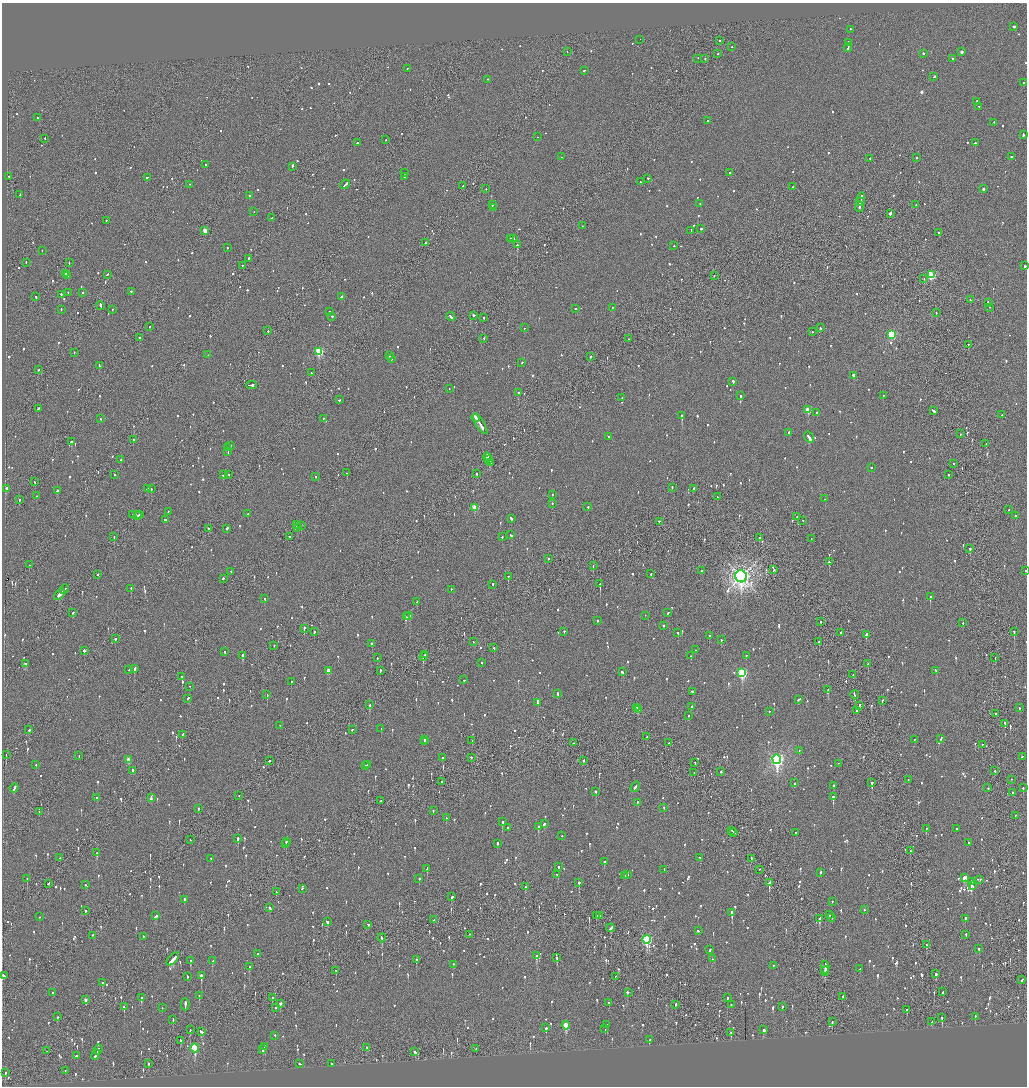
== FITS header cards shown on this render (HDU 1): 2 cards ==
NAXIS1  =                 2050
NAXIS2  =                 2168

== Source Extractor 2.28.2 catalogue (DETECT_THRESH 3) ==
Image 2050 x 2168 px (HDU 1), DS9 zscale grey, zoomed out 1/2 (1 PNG px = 2 x 2 image px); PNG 1029 x 1088 px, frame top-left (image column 2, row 2168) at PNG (2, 3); each listed source drawn as its Kron ellipse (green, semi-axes under 4 px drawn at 4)
Background -0.0806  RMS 0.067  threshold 0.201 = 3 sigma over >= 5 px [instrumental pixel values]
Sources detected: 1509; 71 cannot appear on this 1/2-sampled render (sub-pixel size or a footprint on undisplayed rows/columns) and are neither listed nor drawn; of the other 1438, the 500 brightest by FLUX_AUTO listed and drawn (938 fainter detections omitted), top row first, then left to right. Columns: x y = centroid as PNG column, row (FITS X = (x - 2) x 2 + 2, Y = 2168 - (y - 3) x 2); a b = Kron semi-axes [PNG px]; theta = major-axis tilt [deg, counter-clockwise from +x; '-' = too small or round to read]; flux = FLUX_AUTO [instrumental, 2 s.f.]
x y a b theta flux
1014 27 2 2 - 230
851 30 2 2 - 59
640 40 2 1 - 100
719 41 2 2 - 190
848 43 2 2 - 210
732 47 2 2 - 61
848 48 4 2 - 220
567 52 2 1 - 56
961 52 2 2 - 62
718 54 2 2 - 74
923 54 2 2 - 140
698 59 2 1 - 160
705 59 2 1 - 110
952 59 2 2 - 160
407 69 2 2 - 71
584 71 2 2 - 59
934 77 2 2 - 100
487 80 2 2 - 74
1024 83 2 2 - 52
977 102 2 2 - 120
979 107 2 1 - 57
37 118 2 2 - 75
708 121 2 2 - 52
994 123 3 2 - 81
1023 135 3 2 - 150
537 137 2 1 - 58
45 139 2 2 - 76
386 140 2 2 - 70
357 143 2 2 - 200
975 143 2 2 - 300
562 157 2 1 - 110
1011 157 2 2 - 80
916 158 2 2 - 97
870 159 2 2 - 99
206 165 2 2 - 78
292 167 3 2 - 150
404 173 2 2 - 270
729 173 2 2 - 190
9 177 2 1 - 77
404 177 2 2 - 65
148 178 3 1 - 140
648 179 2 2 - 73
640 182 2 2 - 70
189 185 2 1 - 100
345 185 5 2 - 240
463 186 2 1 - 70
792 187 2 2 - 64
486 189 2 1 - 100
983 189 2 2 - 280
20 195 2 2 - 230
250 196 2 2 - 220
861 200 7 2 79 310
860 202 3 1 - 130
700 204 2 2 - 81
493 205 3 2 - 60
916 205 2 1 - 88
859 207 5 2 - 200
493 208 2 2 - 110
254 212 2 2 - 120
890 214 2 2 - 550
271 218 2 1 - 60
106 221 2 2 - 62
582 226 2 2 - 71
700 229 3 2 - 130
205 231 3 2 - 200
691 231 2 2 - 190
939 233 2 2 - 76
510 239 2 2 - 130
513 239 2 2 - 120
425 243 2 1 - 85
517 245 2 2 - 250
674 246 2 2 - 58
227 248 2 2 - 60
42 251 2 2 - 55
249 259 2 2 - 180
26 263 2 2 - 95
69 263 2 2 - 54
242 266 2 2 - 63
1025 266 2 2 - 210
66 274 3 2 - 160
107 275 3 1 - 65
931 275 3 3 - 840
68 276 2 2 - 67
714 276 2 1 - 78
924 279 2 1 - 56
131 292 2 2 - 100
68 293 2 2 - 58
82 293 2 2 - 54
61 295 2 2 - 130
36 297 2 2 - 61
341 297 3 2 - 110
970 300 3 2 - 89
988 303 3 2 - 82
100 306 4 2 - 150
612 308 2 2 - 62
990 308 2 2 - 110
575 309 2 2 - 110
61 310 2 2 - 55
112 310 2 2 - 63
329 312 2 1 - 71
936 313 2 1 - 140
474 316 3 2 - 99
332 317 2 2 - 72
451 317 5 2 - 190
484 318 2 1 - 89
149 327 2 2 - 58
524 328 2 2 - 140
820 328 2 2 - 71
268 331 2 2 - 71
812 332 2 2 - 69
892 335 3 3 - 1200
139 338 2 2 - 190
484 339 2 2 - 55
628 339 2 1 - 69
968 345 2 1 - 77
319 352 3 3 - 940
74 353 2 2 - 64
208 355 2 2 - 59
389 356 2 2 - 260
590 357 2 2 - 52
391 359 2 2 - 120
522 363 2 2 - 63
99 366 4 2 - 190
38 370 2 2 - 180
311 373 2 2 - 58
854 376 2 2 - 140
733 382 3 2 - 280
251 386 5 2 - 320
449 389 2 1 - 54
518 393 2 2 - 360
741 396 3 2 - 190
883 396 2 2 - 88
622 398 2 2 - 180
339 400 2 2 - 98
38 409 3 2 - 94
808 410 3 3 - 310
934 411 4 2 - 200
817 413 2 2 - 53
1002 415 2 2 - 71
682 416 2 2 - 1400
476 418 4 2 - 200
101 419 2 2 - 74
323 419 2 2 - 64
480 424 12 2 -57 530
789 433 2 2 - 68
960 434 2 1 - 71
608 437 2 2 - 130
809 438 6 2 -56 300
133 440 2 2 - 180
71 442 2 2 - 500
986 444 2 2 - 52
231 446 2 2 - 52
228 448 2 1 - 53
228 452 2 2 - 74
487 458 4 2 - 340
121 460 2 1 - 90
489 460 3 1 - 230
490 463 3 2 - 200
954 464 2 2 - 57
871 468 2 2 - 86
347 473 2 1 - 68
477 474 2 1 - 490
115 475 2 2 - 65
223 475 2 2 - 79
229 475 2 2 - 56
948 475 2 2 - 57
315 477 2 2 - 53
35 482 3 1 - 110
672 488 2 2 - 80
6 489 2 2 - 330
147 489 3 2 - 130
151 489 2 2 - 170
694 489 2 2 - 140
58 491 3 2 - 100
553 495 2 2 - 65
36 496 2 2 - 72
717 497 3 2 - 130
825 499 2 2 - 53
19 500 2 2 - 93
552 504 2 2 - 53
588 507 2 2 - 62
475 508 3 3 - 340
1008 510 2 2 - 67
168 512 2 2 - 58
139 514 3 1 - 90
248 514 2 2 - 87
132 515 2 2 - 77
138 516 2 2 - 62
1015 516 2 2 - 68
797 517 2 2 - 54
511 519 3 2 - 86
166 520 3 2 - 440
803 521 2 2 - 52
659 522 2 2 - 78
296 525 2 1 - 63
301 526 2 1 - 170
298 528 2 1 - 89
209 529 3 2 - 93
227 529 3 2 - 82
511 535 3 2 - 210
114 537 2 2 - 100
290 537 3 2 - 110
502 537 2 2 - 64
759 538 2 2 - 79
811 539 2 1 - 61
970 549 2 2 - 260
548 559 2 2 - 58
829 562 2 2 - 77
29 565 2 2 - 63
593 566 2 1 - 76
773 570 2 2 - 61
702 571 2 2 - 54
1026 571 2 1 - 59
231 572 2 2 - 61
651 574 2 2 - 90
98 575 2 2 - 57
508 577 2 1 - 81
741 577 6 5 - 9000
223 579 2 2 - 250
600 584 2 2 - 310
492 585 3 2 - 82
131 589 2 2 - 210
64 590 5 1 - 200
451 590 2 2 - 60
59 595 6 2 46 370
930 597 2 2 - 92
265 599 2 2 - 77
417 602 2 2 - 70
73 613 2 2 - 64
668 613 2 2 - 70
409 616 2 2 - 96
645 616 2 1 - 68
406 617 2 2 - 88
597 621 2 2 - 73
821 622 2 1 - 79
963 623 2 2 - 73
663 626 2 2 - 140
304 629 2 1 - 84
314 632 2 2 - 230
564 632 2 2 - 67
1014 632 2 2 - 120
678 633 2 2 - 91
841 633 2 2 - 130
866 635 4 2 - 230
709 636 2 2 - 92
115 639 2 2 - 67
721 640 2 2 - 130
473 642 2 1 - 72
819 642 2 2 - 70
372 644 2 2 - 160
274 646 2 2 - 71
494 648 2 2 - 99
695 650 2 2 - 63
84 651 2 2 - 650
225 652 2 2 - 55
425 655 4 1 - 270
242 656 3 2 - 380
691 656 2 2 - 120
746 656 2 2 - 59
423 657 2 1 - 460
377 658 2 2 - 53
995 658 2 1 - 61
482 663 2 2 - 84
25 664 2 2 - 100
868 664 2 2 - 220
134 669 3 2 - 170
129 670 2 2 - 85
329 671 3 3 - 180
380 671 3 2 - 100
936 671 3 2 - 98
622 672 3 2 - 140
742 673 4 3 - 1300
853 675 2 2 - 57
182 677 2 2 - 250
464 680 2 2 - 170
291 682 2 2 - 73
190 687 2 1 - 68
828 690 3 2 - 220
692 692 2 2 - 190
557 694 3 2 - 150
267 695 2 2 - 55
855 695 4 1 - 200
188 699 3 2 - 120
799 700 4 2 - 150
882 701 2 1 - 74
538 703 3 2 - 140
369 705 2 2 - 340
860 706 3 1 - 90
691 707 2 2 - 100
637 708 3 2 - 470
1019 708 2 2 - 90
639 710 4 2 - 200
857 711 3 2 - 74
769 712 2 2 - 62
996 714 2 1 - 92
689 716 2 2 - 110
1005 724 3 2 - 83
280 726 2 1 - 52
381 729 2 1 - 93
29 730 3 2 - 100
352 730 2 2 - 120
182 735 2 2 - 90
647 737 2 2 - 53
941 739 2 2 - 63
425 740 2 2 - 72
914 740 2 2 - 68
472 741 2 2 - 52
425 742 2 2 - 59
573 743 2 1 - 94
668 743 2 1 - 73
982 745 2 2 - 53
799 751 2 2 - 110
6 755 2 1 - 57
79 756 2 1 - 88
1022 757 2 1 - 66
443 758 2 2 - 120
471 758 2 2 - 52
129 760 3 3 - 180
777 760 5 4 - 3900
269 761 2 2 - 59
583 761 2 2 - 53
695 763 2 2 - 54
838 764 2 1 - 90
36 765 2 2 - 57
368 765 2 1 - 86
365 766 2 2 - 75
133 771 2 2 - 53
995 771 2 1 - 99
721 772 2 2 - 56
694 773 2 1 - 63
908 780 2 1 - 53
1012 780 2 1 - 58
442 782 2 1 - 57
795 783 2 2 - 130
872 783 3 2 - 170
834 786 2 2 - 180
635 787 5 2 - 160
14 788 5 2 - 160
988 788 2 2 - 55
1023 788 2 2 - 78
595 792 2 2 - 240
1013 793 2 2 - 57
239 796 2 1 - 58
833 797 3 2 - 370
97 798 2 2 - 690
151 798 4 2 - 200
381 801 2 1 - 99
637 803 2 2 - 74
664 808 2 2 - 69
198 809 2 2 - 57
433 811 2 2 - 70
39 812 2 1 - 62
1015 816 2 2 - 58
446 818 3 2 - 90
502 822 2 2 - 730
544 824 3 2 - 69
538 827 3 2 - 190
508 828 2 2 - 86
926 829 2 2 - 110
956 829 2 2 - 59
732 831 2 1 - 99
734 833 3 2 - 180
796 833 2 1 - 68
562 836 2 2 - 71
238 839 3 2 - 160
190 840 2 1 - 78
286 842 2 2 - 150
969 843 2 2 - 54
286 844 2 1 - 140
497 844 2 2 - 83
910 851 2 1 - 59
97 853 2 2 - 380
60 858 2 2 - 54
700 858 3 2 - 74
211 859 2 2 - 66
751 859 2 1 - 140
604 862 2 2 - 130
558 867 2 2 - 110
427 869 3 2 - 93
664 870 2 2 - 59
760 870 2 2 - 56
821 873 3 2 - 73
557 875 2 2 - 62
627 875 2 2 - 330
625 876 2 2 - 200
964 878 4 2 - 350
27 879 2 2 - 59
419 879 2 2 - 280
980 880 2 2 - 54
971 882 3 2 - 62
579 883 2 2 - 280
769 883 3 2 - 1500
48 884 3 2 - 62
85 885 2 2 - 64
972 886 4 2 - 84
526 887 3 2 - 93
302 889 2 2 - 59
276 892 2 2 - 76
452 897 3 2 - 110
184 900 2 2 - 110
832 902 2 1 - 170
270 908 3 2 - 96
864 910 2 2 - 63
86 911 2 2 - 100
732 913 3 2 - 400
829 915 2 2 - 85
156 916 4 2 - 100
596 916 3 2 - 140
600 916 2 2 - 62
39 917 2 2 - 53
832 918 2 2 - 53
819 919 4 2 - 390
965 919 2 2 - 190
434 920 2 2 - 170
327 922 3 2 - 190
368 925 2 2 - 61
611 928 4 2 - 150
698 931 2 2 - 61
469 935 2 2 - 53
966 935 2 2 - 69
92 936 2 2 - 58
143 937 2 2 - 58
382 938 4 2 - 170
647 940 4 3 - 1100
926 945 3 2 - 100
979 949 2 2 - 61
710 950 3 2 - 93
258 954 2 2 - 250
536 956 3 2 - 310
557 958 3 2 - 86
173 959 8 2 48 440
713 959 2 2 - 59
416 960 3 2 - 250
191 961 2 2 - 110
212 961 3 2 - 56
453 965 2 2 - 64
773 966 2 2 - 69
249 967 2 2 - 170
825 967 6 2 90 320
860 969 2 2 - 84
336 971 2 1 - 60
825 972 4 2 - 260
936 974 3 2 - 240
4 976 3 2 - 270
201 976 3 2 - 260
187 977 3 2 - 75
615 977 2 1 - 81
1022 980 3 2 - 140
102 983 2 2 - 61
943 992 2 2 - 60
52 993 2 2 - 150
628 993 3 2 - 140
199 996 2 2 - 88
842 997 2 2 - 58
141 998 3 2 - 210
272 998 3 2 - 160
727 998 3 2 - 250
85 1000 3 2 - 73
609 1003 2 2 - 73
280 1004 3 2 - 92
185 1005 6 2 90 310
676 1005 3 1 - 62
731 1005 2 2 - 78
124 1007 3 2 - 160
782 1007 2 2 - 74
162 1008 2 2 - 53
276 1008 2 2 - 71
907 1010 4 2 - 54
57 1017 3 2 - 79
975 1017 3 2 - 55
942 1018 3 2 - 450
173 1020 3 2 - 85
832 1022 3 1 - 180
931 1022 2 2 - 58
607 1025 2 2 - 77
566 1026 4 3 - 400
546 1028 2 2 - 180
605 1029 2 2 - 150
190 1030 3 1 - 120
764 1030 3 2 - 180
201 1032 4 2 - 320
731 1033 2 2 - 95
275 1036 2 2 - 59
649 1040 2 2 - 110
180 1041 3 2 - 81
265 1047 3 2 - 150
195 1048 4 3 - 740
367 1048 2 1 - 350
476 1049 2 1 - 75
98 1050 5 2 - 280
263 1050 2 2 - 78
47 1051 2 1 - 55
414 1052 4 2 - 160
96 1055 5 2 - 270
76 1056 2 2 - 180
148 1064 2 2 - 120
300 1064 3 2 - 140
332 1064 2 2 - 69
65 1071 2 1 - 62
5 1073 2 2 - 130
At the frame edge (FLAGS 8, measured only in part): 2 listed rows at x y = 1025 266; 1026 571
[938 fainter detections neither listed nor drawn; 71 sub-pixel or undisplayed-footprint detections neither listed nor drawn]